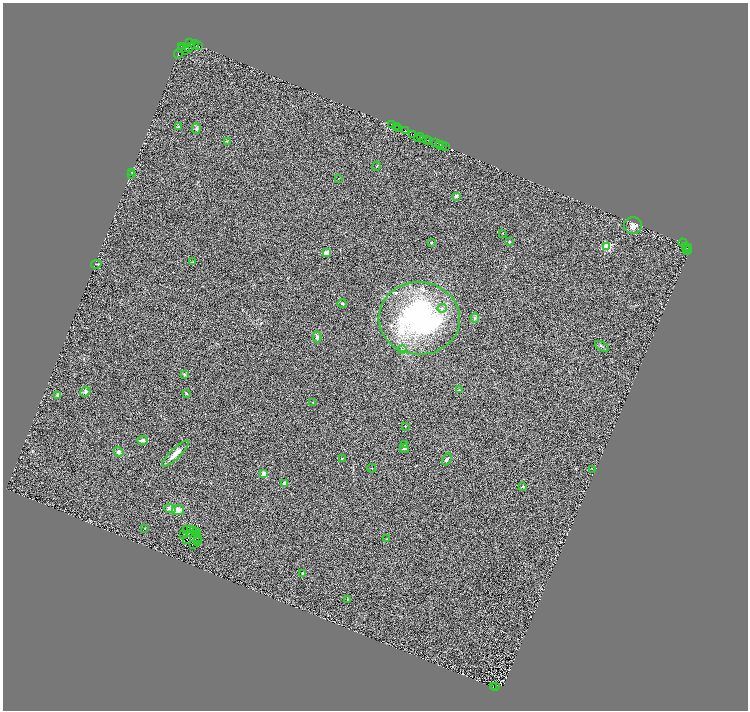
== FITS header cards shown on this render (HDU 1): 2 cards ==
NAXIS1  =                 1491
NAXIS2  =                 1416

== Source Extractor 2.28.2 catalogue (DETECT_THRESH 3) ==
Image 1491 x 1416 px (HDU 1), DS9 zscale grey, zoomed out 1/2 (1 PNG px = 2 x 2 image px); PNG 750 x 712 px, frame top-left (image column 2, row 1415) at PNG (3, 3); each listed source drawn as its Kron ellipse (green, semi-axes under 4 px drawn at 4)
Background 0.635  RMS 0.5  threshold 1.51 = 3 sigma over >= 5 px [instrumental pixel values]
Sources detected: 119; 30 cannot appear on this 1/2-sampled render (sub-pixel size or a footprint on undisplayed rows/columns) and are neither listed nor drawn; the other 89 listed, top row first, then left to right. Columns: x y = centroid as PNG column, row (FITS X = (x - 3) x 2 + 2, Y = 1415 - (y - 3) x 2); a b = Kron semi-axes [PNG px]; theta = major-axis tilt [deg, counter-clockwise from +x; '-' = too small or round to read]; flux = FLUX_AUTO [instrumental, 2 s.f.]
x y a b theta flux
189 43 2 1 - 290
195 44 4 4 - 5900
182 46 2 2 - 210
199 46 3 3 - 1400
181 48 2 1 - 540
189 48 5 3 - 890
185 50 2 1 - 170
178 54 5 2 - 510
392 124 2 1 - 32
397 126 2 1 - 200
178 127 2 2 - 240
196 128 5 4 - 160
399 128 3 2 - 670
406 130 2 1 - 210
412 134 3 2 - 520
420 136 3 2 - 940
418 139 3 2 - 420
424 139 2 2 - 910
426 139 3 2 - 92
429 140 2 2 - 1400
227 141 3 3 - 59
435 142 2 1 - 110
440 144 2 2 - 1900
442 145 2 2 - 290
446 147 3 1 - 410
377 166 4 2 - 75
132 172 2 2 - 400
132 174 2 1 - 130
338 178 2 2 - 33
456 196 2 2 - 970
633 226 9 8 - 480
503 233 2 1 - 29
432 242 3 3 - 100
509 242 2 2 - 110
683 243 4 2 - 640
607 246 3 3 - 7600
686 246 2 1 - 3.2
689 247 2 1 - 120
687 248 2 1 - 99
688 250 4 2 - 290
326 253 3 2 - 1500
193 262 3 2 - 43
96 264 5 2 - 60
342 303 4 3 - 120
442 308 4 4 - 200
419 318 40 36 -3 19000
475 318 4 4 - 200
317 337 5 4 - 250
602 346 8 2 -31 110
402 349 4 3 - 120
184 374 4 3 - 150
459 390 3 2 - 66
85 392 5 4 - 210
186 394 4 3 - 110
58 395 2 2 - 610
313 402 3 2 - 50
405 426 2 2 - 100
142 440 5 3 - 300
405 445 2 2 - 120
404 448 4 3 - 270
119 452 5 4 - 290
175 454 18 5 44 930
342 458 2 2 - 230
447 459 6 4 69 190
372 468 4 1 - 46
592 469 2 1 - 50
264 474 2 2 - 1800
285 484 4 3 - 390
523 487 2 2 - 210
170 509 6 4 -1 340
178 510 6 5 - 590
145 528 2 2 - 46
186 530 2 1 - 31
190 530 2 1 - 28
194 530 2 1 - 34
196 531 2 1 - 60
189 533 2 1 - 21
184 534 2 1 - 35
197 534 3 1 - 42
198 538 3 1 - 48
386 539 2 2 - 38
186 540 2 1 - 43
198 540 2 1 - 13
197 541 2 1 - 31
194 544 2 1 - 39
303 573 3 3 - 130
348 599 2 2 - 77
495 686 3 1 - 19
494 687 2 1 - 42
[30 sub-pixel or undisplayed-footprint detections neither listed nor drawn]